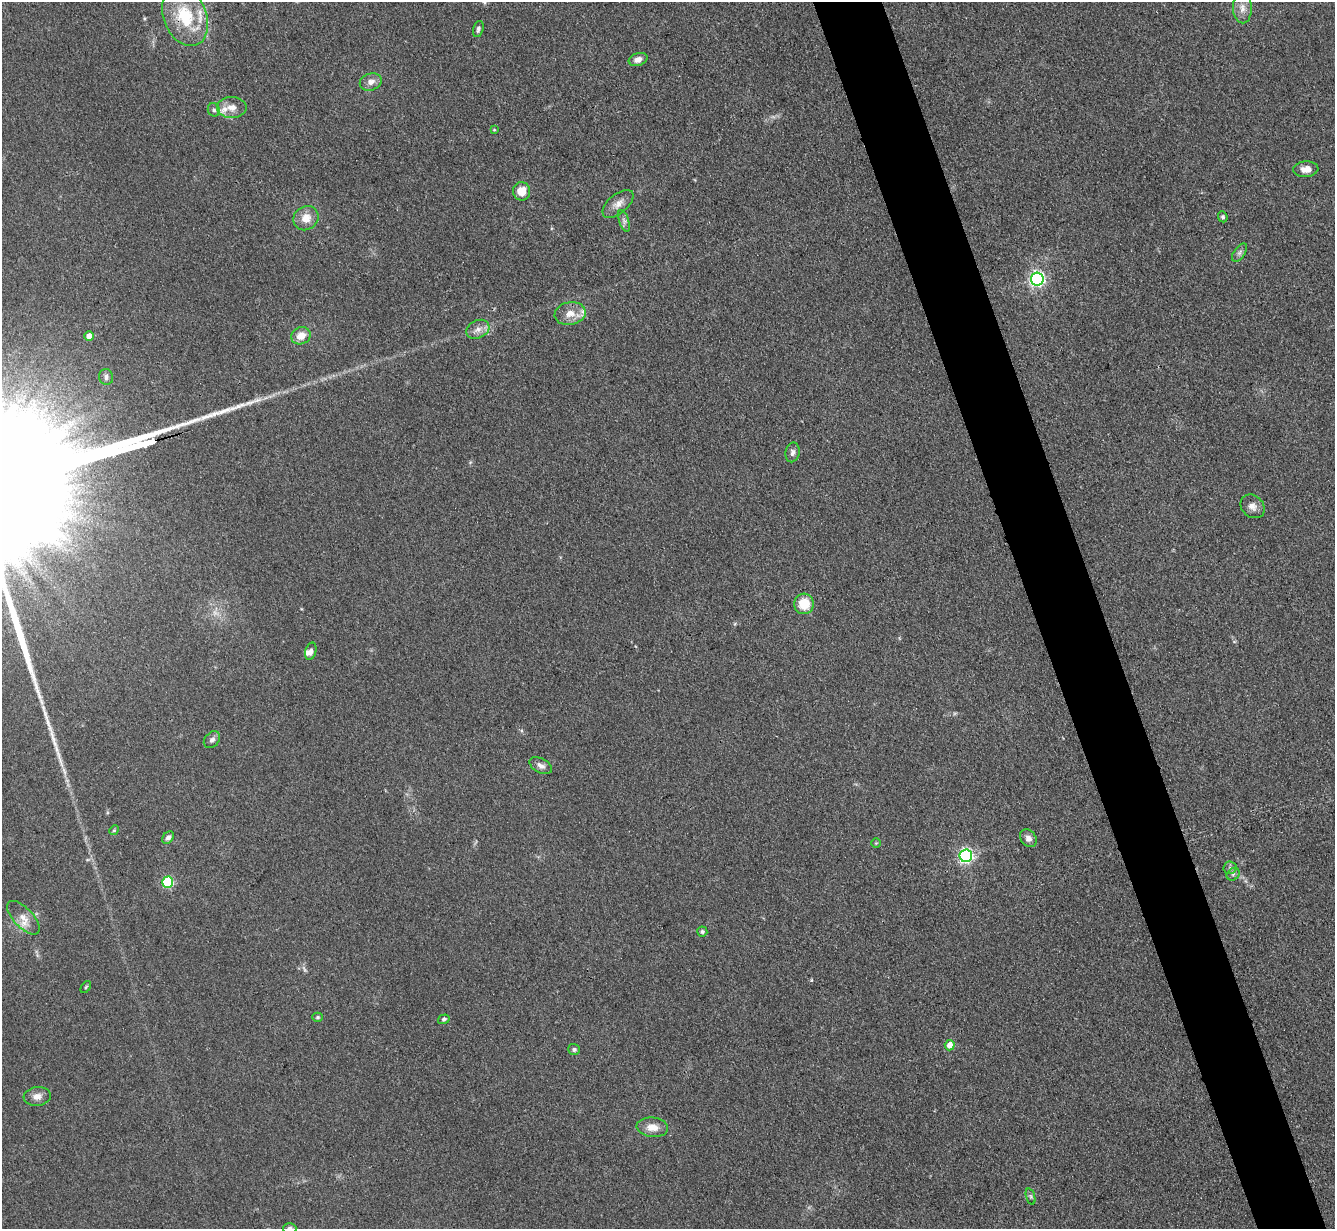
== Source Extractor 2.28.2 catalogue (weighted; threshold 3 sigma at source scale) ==
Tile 6 of 4 x 4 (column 2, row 2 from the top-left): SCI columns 1342-2674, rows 2730-3956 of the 5350 x 5332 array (HDU 1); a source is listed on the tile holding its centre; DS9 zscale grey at full resolution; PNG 1337 x 1231 px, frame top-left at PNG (2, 2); each listed source drawn as its Kron ellipse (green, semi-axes under 4 px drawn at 4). Shown black and unused: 5% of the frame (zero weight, under 3 of 4 exposures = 1% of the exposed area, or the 3 px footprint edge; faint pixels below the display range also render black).
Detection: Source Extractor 2.28.2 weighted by HDU 2 'WHT'; one run over the whole footprint, this tile lists its part. Background 0.116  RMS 0.0069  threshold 0.031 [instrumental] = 3 sigma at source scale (4.5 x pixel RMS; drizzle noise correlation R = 1.50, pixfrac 1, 0.05/0.05 arcsec/px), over >= 5 px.
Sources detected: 53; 2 too faint to see at this stretch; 1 long thin detection or spike segment (spike, bleed or trail) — neither listed nor drawn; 4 inside a brighter listed object's ellipse — not listed separately; the other 46 listed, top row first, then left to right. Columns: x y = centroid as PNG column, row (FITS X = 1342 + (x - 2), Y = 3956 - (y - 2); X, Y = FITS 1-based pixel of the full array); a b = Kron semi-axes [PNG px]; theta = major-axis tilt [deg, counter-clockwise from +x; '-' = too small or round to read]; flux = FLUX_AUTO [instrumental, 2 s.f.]
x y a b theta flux
1242 8 15 9 -88 6.1
185 16 31 21 -69 35
478 29 8 5 75 1.7
638 59 9 6 18 4.3
371 82 11 8 17 4.8
232 107 15 10 0 6.7
214 110 7 5 -65 1.9
494 130 4 3 - 0.71
1306 169 12 8 4 6.1
521 191 9 8 - 9.9
618 204 18 9 40 6
1223 217 5 4 - 1.2
306 218 13 11 40 8.9
624 221 11 5 -72 2.2
1239 253 10 5 54 2.3
1037 279 6 6 - 190
570 313 15 11 10 8.3
478 329 12 8 27 4.8
89 336 5 4 - 6.1
301 336 10 8 27 8.6
106 377 8 7 - 2.5
792 452 10 7 79 2.6
1252 506 13 10 -42 4.8
804 604 10 10 - 17
311 651 9 5 73 2.8
212 740 9 7 48 2.5
541 766 12 7 -29 3.6
114 830 5 4 - 0.8
168 838 7 5 53 2.3
1028 838 10 7 -51 3.8
876 843 5 4 - 0.76
966 856 6 6 - 160
1230 868 6 6 - 1.6
1233 874 7 5 44 1.7
168 882 5 5 - 60
23 918 21 9 -47 7.9
702 932 5 5 - 1.3
86 987 7 3 53 0.9
317 1017 5 4 - 1.1
444 1019 6 4 18 1.3
950 1045 5 5 - 7.8
574 1049 6 5 - 1.4
37 1096 13 9 7 5.1
652 1127 16 10 -7 8
1031 1196 8 3 -71 1.2
290 1228 6 5 - 2.1
Overlapping masked pixels (flux is a lower limit): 1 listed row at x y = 185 16
Isophote crosses this tile's border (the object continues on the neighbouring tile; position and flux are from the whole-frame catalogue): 1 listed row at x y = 290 1228